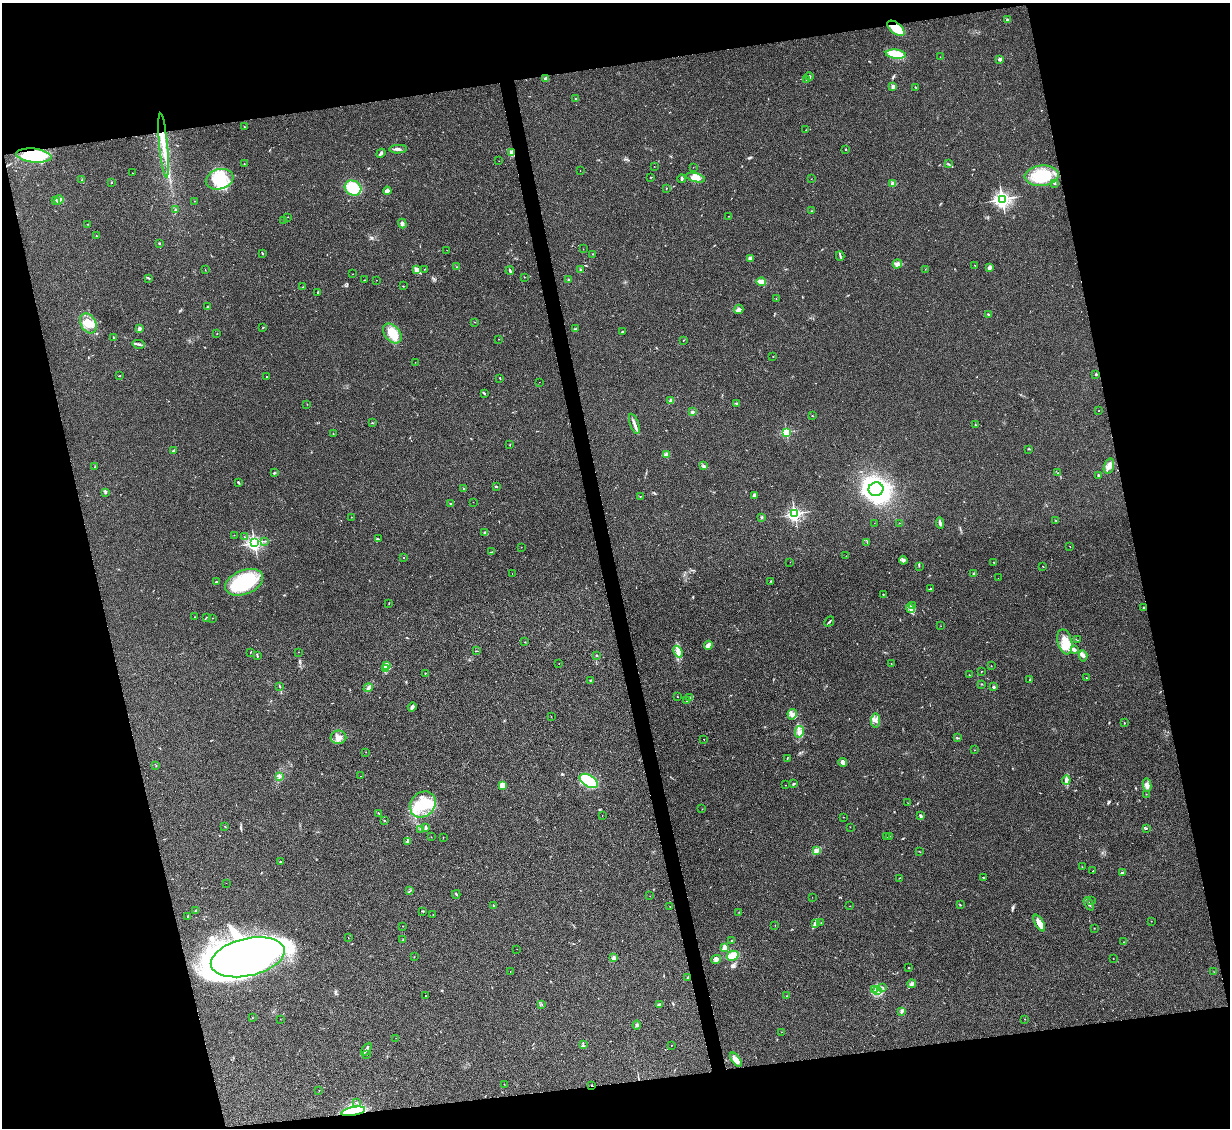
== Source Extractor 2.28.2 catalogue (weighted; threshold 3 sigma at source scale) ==
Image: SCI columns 1-4909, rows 251-4752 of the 4909 x 4890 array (HDU 1 of 3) = the unmasked area's bounding box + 8 px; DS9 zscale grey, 4 x 4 block average (1 PNG px = mean of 4 x 4 image px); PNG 1232 x 1130 px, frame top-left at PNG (2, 3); each listed source drawn as its Kron ellipse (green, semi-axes under 4 px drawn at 4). Shown black and unused: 27% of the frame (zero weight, under 2 of 3 exposures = <1% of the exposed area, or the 3 px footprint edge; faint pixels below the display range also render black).
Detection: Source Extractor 2.28.2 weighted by HDU 2 'WHT'. Background 0.0906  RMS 0.0097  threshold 0.0434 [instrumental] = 3 sigma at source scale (4.5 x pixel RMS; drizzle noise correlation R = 1.50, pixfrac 1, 0.05/0.05 arcsec/px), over >= 5 px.
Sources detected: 347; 15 inside a brighter object's white glare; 1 cosmic-ray / hot-pixel residue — neither listed nor drawn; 3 coinciding with a brighter row at this scale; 12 inside a brighter listed object's ellipse — not listed separately; the other 316 listed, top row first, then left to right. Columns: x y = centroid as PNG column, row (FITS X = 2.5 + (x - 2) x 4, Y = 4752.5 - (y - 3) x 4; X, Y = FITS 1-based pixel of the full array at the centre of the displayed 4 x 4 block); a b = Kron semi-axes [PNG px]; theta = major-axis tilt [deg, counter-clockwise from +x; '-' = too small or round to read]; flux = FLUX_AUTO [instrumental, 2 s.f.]
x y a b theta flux
1007 20 2 2 - 47
896 28 10 5 -39 120
896 54 10 4 -6 130
940 57 2 2 - 1.1
1000 59 2 2 - 65
809 77 4 2 - 9.4
545 79 4 3 - 7.6
806 80 2 2 - 4.8
893 86 2 2 - 87
916 87 2 2 - 2.6
575 99 2 2 - 3.1
245 127 2 2 - 3.1
806 130 2 2 - 1.4
164 146 32 4 -85 89
398 149 9 2 3 14
846 149 2 2 - 12
381 153 5 2 - 13
512 153 4 2 - 22
34 156 18 7 -6 270
499 161 2 2 - 1.2
244 164 2 2 - 2.3
949 164 2 2 - 3.2
654 166 2 2 - 1
693 167 2 2 - 1.4
580 171 2 2 - 1.7
132 173 2 2 - 5.1
1042 176 17 10 5 240
651 177 2 2 - 2.6
695 178 10 4 -14 35
220 179 14 10 17 140
681 179 4 2 - 8.8
811 179 2 2 - 1.2
82 180 2 2 - 1.8
111 182 2 2 - 11
1054 183 3 2 - 5.6
893 184 2 2 - 170
353 188 8 7 - 190
666 188 2 2 - 2.1
387 191 4 3 - 26
1002 199 3 3 - 2000
59 200 5 2 - 11
56 201 2 2 - 2.6
195 201 2 2 - 1.4
175 210 2 2 - 15
811 211 2 2 - 3
729 216 2 2 - 1.5
288 217 2 2 - 1.6
284 220 2 2 - 1.5
88 224 2 2 - 1.3
402 224 5 3 - 11
96 236 2 2 - 4.5
159 243 2 2 - 16
583 249 2 2 - 1.2
447 250 2 2 - 0.83
262 253 2 2 - 2.9
593 254 2 2 - 3.3
840 256 5 2 - 7.3
751 259 3 3 - 26
897 264 5 4 - 15
975 265 2 2 - 1.5
457 267 2 2 - 1.8
989 268 4 3 - 14
424 269 2 2 - 1.2
925 269 2 2 - 1.6
205 270 3 2 - 2.1
417 270 4 2 - 11
580 270 2 2 - 6.9
510 271 4 2 - 11
353 274 2 2 - 1.1
524 277 2 2 - 1.6
149 278 3 2 - 3.7
364 280 2 2 - 1.7
376 280 2 2 - 1.1
569 280 2 2 - 28
761 282 5 4 - 34
403 286 2 2 - 2
302 287 2 2 - 1.8
318 292 3 2 - 6.2
776 299 2 2 - 1.2
208 307 3 2 - 3.8
739 309 5 4 - 17
989 315 2 2 - 2.8
474 322 2 2 - 1.7
88 323 10 7 -61 75
263 328 3 2 - 3.5
139 329 3 3 - 10
576 329 3 2 - 4.2
622 332 2 2 - 11
217 333 2 2 - 2.2
392 333 11 7 -49 110
114 338 3 2 - 3.9
499 339 2 2 - 0.98
684 340 2 2 - 1.6
138 344 6 2 -12 10
773 356 2 2 - 1.6
415 362 2 2 - 1.2
1096 374 2 2 - 28
120 376 2 2 - 2
267 376 2 2 - 2.4
500 378 2 2 - 3.5
539 382 2 2 - 1.9
484 394 2 2 - 4.1
671 400 3 3 - 9.2
737 403 2 2 - 5.2
307 404 2 2 - 2.2
1099 411 2 2 - 2.3
692 412 2 2 - 12
812 416 2 2 - 2.1
372 423 3 2 - 3.5
634 424 10 3 -70 22
975 425 2 2 - 2.2
786 432 2 2 - 610
333 434 2 2 - 2.5
510 444 2 2 - 2.4
1028 449 3 2 - 3.8
174 451 4 2 - 11
666 455 3 3 - 23
703 466 2 2 - 5.4
1109 466 8 5 72 31
95 467 2 2 - 2.3
274 473 2 2 - 5
1058 473 2 2 - 1.4
1098 475 2 2 - 19
238 482 2 2 - 3.1
496 486 2 2 - 2.9
464 489 2 2 - 2.3
876 489 7 7 - 2200
105 493 4 2 - 6.4
754 495 3 3 - 8.2
641 496 2 2 - 2.2
473 502 2 2 - 0.77
451 504 2 2 - 2.5
795 514 2 2 - 1200
351 517 2 2 - 5.3
762 517 2 2 - 5
1055 520 2 2 - 1.6
874 523 2 2 - 0.85
900 523 2 2 - 0.91
940 523 6 2 -84 11
485 533 4 2 - 21
234 535 2 2 - 1.5
245 537 2 2 - 2
378 539 4 2 - 5.2
264 541 2 2 - 2.5
867 542 3 2 - 3.2
254 543 2 2 - 1500
521 547 2 2 - 1.8
1070 547 2 2 - 2.1
491 552 4 2 - 4.2
846 556 2 2 - 1.3
404 558 2 2 - 3.4
903 560 4 3 - 19
790 562 2 2 - 1.2
994 562 2 2 - 2.5
919 566 2 2 - 2.3
1043 566 2 2 - 1.9
512 573 2 2 - 1.3
974 574 3 2 - 13
998 578 2 2 - 0.8
771 581 2 2 - 2
216 582 3 2 - 3.2
244 582 20 12 22 380
931 589 2 2 - 2.8
883 594 2 2 - 6
389 603 2 2 - 1.8
912 605 2 2 - 2.9
910 608 5 3 - 17
1143 608 3 2 - 4.1
194 617 2 2 - 3.3
207 618 2 2 - 2.1
213 618 2 2 - 1.1
829 621 5 2 - 8
941 626 2 2 - 0.79
1078 640 2 2 - 1.4
525 642 2 2 - 1.6
1065 642 13 7 -76 82
708 645 4 3 - 29
1074 650 4 3 - 14
476 651 3 2 - 3
251 652 2 2 - 2.6
298 652 2 2 - 1.4
678 652 6 3 -68 22
596 655 2 2 - 1.9
257 656 3 2 - 4.7
1083 656 5 3 - 16
559 663 2 2 - 1.3
891 664 2 2 - 1.4
386 665 4 3 - 11
991 666 2 2 - 1.6
386 668 3 2 - 8.3
981 671 2 2 - 1.6
425 673 2 2 - 7.6
969 675 2 2 - 2.4
1086 678 2 2 - 1.9
590 680 2 2 - 3
1029 680 2 2 - 1.6
981 684 2 2 - 2.8
280 687 2 2 - 2.2
993 687 2 2 - 41
368 688 5 3 - 12
677 697 2 2 - 1.9
690 698 3 2 - 3.8
686 701 2 2 - 2.6
412 707 5 2 - 16
792 714 5 4 - 21
551 716 2 2 - 1.3
875 720 7 4 83 22
1124 723 2 2 - 2.4
799 732 6 4 78 21
338 737 8 7 - 34
957 738 4 2 - 5.5
704 739 2 2 - 1.4
974 750 2 2 - 1.2
366 752 2 2 - 1.7
787 758 3 2 - 2.3
843 762 4 3 - 18
156 766 2 2 - 2.4
279 776 2 2 - 3.8
360 776 2 2 - 0.72
1066 780 4 3 - 15
589 781 10 6 -31 330
794 784 2 2 - 6.3
502 785 3 3 - 51
786 785 2 2 - 1.6
1147 785 6 4 -79 20
1146 794 2 2 - 1.5
908 803 2 2 - 1.5
423 804 14 12 47 190
702 809 2 2 - 1.2
378 813 3 2 - 3.5
602 815 2 2 - 1
920 816 3 2 - 13
843 817 2 2 - 1.8
384 820 2 2 - 2.6
225 827 2 2 - 2.1
425 827 3 2 - 5
850 827 2 2 - 1.1
1146 828 2 2 - 2.7
421 829 2 2 - 2.9
889 836 2 2 - 2.3
431 837 2 2 - 1.1
887 837 2 2 - 1.1
443 838 2 2 - 1.6
407 841 3 2 - 8.2
816 851 4 3 - 14
919 851 2 2 - 1.6
280 861 2 2 - 2.7
1082 867 2 2 - 1.6
1093 871 2 2 - 1.4
1122 873 4 2 - 7.5
984 877 2 2 - 3.1
899 878 2 2 - 1.8
226 883 2 2 - 1.6
410 891 2 2 - 1.6
456 894 4 2 - 5.5
650 896 2 2 - 1.3
812 897 2 2 - 1.1
1091 900 2 2 - 1.2
1089 904 7 2 -63 14
960 905 2 2 - 2.5
493 906 2 2 - 4
670 906 2 2 - 1.6
850 906 2 2 - 1.5
196 911 2 2 - 4.4
422 911 2 2 - 5
739 912 2 2 - 1.5
433 914 2 2 - 1.8
187 916 2 2 - 2.9
1151 921 2 2 - 1.6
821 923 2 2 - 1.6
1039 923 9 4 -61 49
815 924 2 2 - 2.3
775 925 2 2 - 1.5
403 926 2 2 - 1.8
1094 928 2 2 - 1.3
348 937 2 2 - 1.1
403 939 2 2 - 1.8
731 941 2 2 - 6.1
1123 942 2 2 - 1.6
725 948 2 2 - 230
517 949 2 2 - 1.1
733 956 6 4 30 64
248 957 37 19 13 2800
414 957 2 2 - 1.4
614 958 2 2 - 85
1113 958 2 2 - 1.6
716 959 5 3 - 15
909 968 2 2 - 2.7
510 972 2 2 - 1.1
1214 972 2 2 - 1.4
688 978 3 2 - 6.1
912 984 4 3 - 11
882 987 2 2 - 2.5
875 990 2 2 - 2.7
878 991 3 2 - 8
425 996 2 2 - 1.2
787 996 2 2 - 1.7
542 1005 2 2 - 1.6
659 1005 3 3 - 8.8
902 1011 3 3 - 9.7
252 1018 2 2 - 2
280 1019 2 2 - 1.3
1025 1019 2 2 - 1.9
637 1025 4 2 - 8.4
782 1032 2 2 - 1.4
396 1038 2 2 - 1.5
583 1045 3 2 - 5.9
671 1045 2 2 - 1.8
366 1049 7 2 60 26
366 1054 2 2 - 1.6
736 1060 8 4 -53 39
504 1084 2 2 - 1.2
592 1085 2 2 - 6.2
319 1090 2 2 - 2.5
356 1102 2 2 - 4.2
353 1111 12 4 11 550
Overlapping masked pixels (flux is a lower limit): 5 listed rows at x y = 896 28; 512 153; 34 156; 592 1085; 353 1111
Diffuse or blended objects may show on this block-average render without a row.